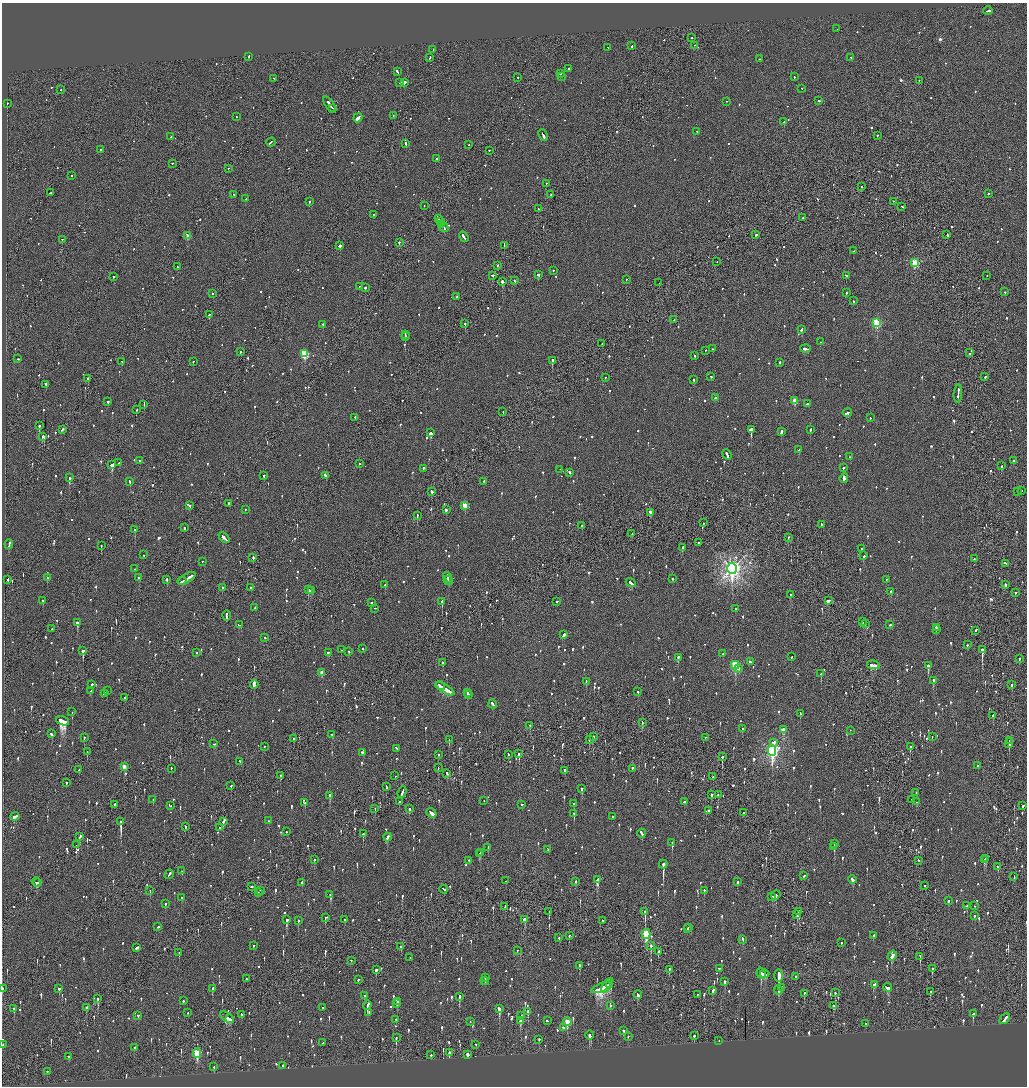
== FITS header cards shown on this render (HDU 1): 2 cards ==
NAXIS1  =                 2050
NAXIS2  =                 2168

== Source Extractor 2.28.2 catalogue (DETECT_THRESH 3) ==
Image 2050 x 2168 px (HDU 1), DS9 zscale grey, zoomed out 1/2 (1 PNG px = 2 x 2 image px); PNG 1029 x 1088 px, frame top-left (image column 2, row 2168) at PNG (2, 3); each listed source drawn as its Kron ellipse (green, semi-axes under 4 px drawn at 4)
Background -0.0885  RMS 0.077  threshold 0.23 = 3 sigma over >= 5 px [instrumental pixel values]
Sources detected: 1603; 66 cannot appear on this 1/2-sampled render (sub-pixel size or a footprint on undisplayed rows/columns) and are neither listed nor drawn; of the other 1537, the 500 brightest by FLUX_AUTO listed and drawn (1037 fainter detections omitted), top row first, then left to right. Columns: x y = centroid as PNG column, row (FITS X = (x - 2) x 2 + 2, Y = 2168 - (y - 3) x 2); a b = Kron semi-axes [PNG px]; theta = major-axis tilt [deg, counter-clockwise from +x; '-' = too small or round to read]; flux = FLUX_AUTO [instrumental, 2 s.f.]
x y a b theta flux
988 11 5 2 - 250
837 29 2 2 - 83
691 38 2 2 - 82
632 46 2 2 - 140
694 46 2 1 - 74
608 48 2 1 - 65
433 50 2 1 - 76
249 57 3 2 - 110
430 58 3 1 - 180
851 58 2 2 - 59
759 59 2 2 - 170
568 69 2 2 - 300
397 72 3 2 - 240
560 74 2 2 - 120
561 77 2 1 - 100
794 77 2 2 - 86
518 78 2 2 - 60
274 79 2 2 - 61
919 81 2 2 - 74
400 83 2 2 - 1200
404 83 2 2 - 4000
802 89 2 2 - 61
61 90 2 2 - 58
819 101 3 2 - 120
727 102 2 1 - 120
7 104 2 2 - 72
329 105 9 2 -55 440
333 109 3 1 - 160
393 116 2 2 - 73
236 117 2 2 - 63
358 118 5 2 - 2400
784 122 3 2 - 120
697 132 2 2 - 82
543 136 6 2 -66 250
877 136 2 1 - 77
171 137 2 1 - 71
271 143 4 2 - 140
406 144 3 2 - 400
469 145 2 2 - 68
100 150 2 2 - 120
489 151 2 2 - 68
437 159 2 2 - 73
172 164 2 2 - 100
228 169 2 1 - 130
71 176 2 2 - 67
546 184 2 1 - 57
861 187 2 1 - 100
50 193 3 2 - 100
988 194 2 2 - 64
234 195 2 2 - 71
551 195 2 1 - 140
245 199 2 1 - 130
309 202 2 2 - 170
893 202 2 1 - 63
424 206 2 1 - 67
902 207 2 2 - 74
538 209 2 2 - 67
373 215 2 2 - 61
803 218 2 1 - 76
438 219 4 2 - 160
440 222 3 1 - 140
442 225 4 2 - 280
444 228 5 1 - 240
756 235 2 2 - 180
947 235 3 2 - 130
188 236 3 2 - 190
464 237 6 2 -54 240
62 240 2 2 - 85
399 243 2 2 - 210
340 246 3 2 - 510
504 246 2 1 - 95
854 251 3 2 - 120
717 262 2 1 - 92
915 263 3 3 - 830
497 266 2 2 - 73
177 267 2 2 - 88
553 271 2 2 - 87
538 275 2 2 - 300
492 276 3 2 - 90
846 276 3 2 - 75
987 276 2 1 - 64
113 277 2 2 - 81
626 280 2 1 - 61
515 281 3 2 - 87
502 282 2 2 - 2100
659 283 2 2 - 120
360 287 2 2 - 65
365 288 2 2 - 480
1005 292 2 2 - 85
846 293 2 2 - 110
212 294 2 2 - 89
457 297 2 2 - 390
853 301 2 2 - 100
209 315 2 2 - 110
674 320 2 2 - 61
877 323 3 3 - 1200
465 324 2 1 - 190
323 325 3 2 - 100
802 330 3 2 - 140
405 335 2 2 - 110
405 337 3 2 - 120
820 342 2 2 - 60
602 344 2 2 - 59
713 349 2 1 - 77
806 349 5 2 - 250
705 351 2 2 - 74
240 352 2 2 - 61
970 353 2 1 - 190
304 354 3 3 - 920
695 356 2 2 - 120
18 359 3 2 - 91
552 361 2 2 - 860
122 362 2 2 - 350
193 362 2 2 - 62
780 363 2 2 - 75
711 377 2 2 - 60
985 377 2 2 - 84
605 378 2 2 - 68
88 379 2 2 - 410
694 380 2 2 - 79
46 385 2 2 - 120
958 394 9 2 86 490
715 398 2 2 - 97
795 401 3 3 - 300
108 402 2 2 - 72
808 404 4 2 - 120
144 405 2 1 - 140
136 410 2 1 - 100
503 412 3 1 - 170
847 413 4 2 - 230
355 418 2 2 - 82
870 418 2 2 - 84
39 426 2 2 - 190
62 430 4 2 - 140
751 430 3 2 - 1300
810 430 2 2 - 160
781 432 4 2 - 180
430 433 3 2 - 560
43 437 4 2 - 580
799 450 2 2 - 170
727 455 5 2 - 190
850 457 2 2 - 110
139 461 2 2 - 71
1013 461 3 2 - 320
119 463 3 2 - 170
359 464 2 2 - 91
112 465 3 2 - 610
1001 466 2 2 - 130
843 468 2 2 - 500
423 469 3 2 - 180
560 470 2 1 - 59
570 473 3 2 - 140
264 476 2 2 - 100
325 476 4 2 - 140
69 478 2 2 - 760
844 479 5 3 - 250
130 482 3 2 - 180
484 482 2 2 - 65
1017 491 2 2 - 82
1021 491 2 2 - 62
432 492 3 2 - 270
229 504 3 2 - 650
190 506 2 2 - 190
465 506 3 3 - 340
245 510 2 2 - 67
446 510 2 2 - 290
650 513 3 2 - 540
417 516 2 1 - 130
704 523 2 2 - 70
822 525 3 2 - 240
582 526 3 2 - 190
184 528 2 2 - 100
135 530 2 2 - 150
632 534 2 1 - 76
224 538 6 2 -44 280
788 538 2 2 - 68
698 543 2 2 - 76
9 545 5 2 - 200
101 546 2 1 - 89
682 548 4 2 - 130
861 549 2 2 - 64
144 555 2 2 - 170
864 556 3 2 - 140
253 558 3 2 - 140
974 559 2 2 - 99
202 562 2 2 - 93
1005 563 3 2 - 81
135 569 2 2 - 74
732 569 6 4 87 9000
47 578 2 2 - 120
139 578 3 2 - 84
447 578 5 2 - 260
187 579 10 2 30 580
673 579 2 2 - 180
7 580 2 2 - 480
167 580 2 2 - 130
886 580 2 2 - 60
182 581 4 2 - 290
448 581 5 2 - 210
631 583 5 2 - 170
385 585 2 2 - 81
1005 585 3 2 - 280
222 588 2 2 - 120
251 588 2 2 - 57
309 590 4 2 - 160
312 591 3 2 - 110
891 592 2 2 - 250
1015 593 2 2 - 72
790 595 2 2 - 180
43 601 2 2 - 78
828 601 4 2 - 140
442 602 3 2 - 280
557 602 2 1 - 91
371 603 2 2 - 120
255 608 2 2 - 98
375 609 2 2 - 72
735 609 2 1 - 210
226 616 5 2 - 180
863 622 2 2 - 120
77 623 3 2 - 440
865 624 2 2 - 220
239 625 4 2 - 150
890 625 3 2 - 95
936 628 3 2 - 110
52 629 2 1 - 110
936 630 2 2 - 91
976 631 3 2 - 110
563 635 4 2 - 260
265 638 3 2 - 120
967 645 2 2 - 74
362 649 2 2 - 74
341 650 2 2 - 270
982 650 3 2 - 1700
83 651 2 2 - 4600
349 652 2 2 - 59
197 653 2 2 - 60
328 653 2 2 - 97
723 654 2 2 - 67
791 657 2 2 - 61
678 658 3 2 - 190
1019 659 2 2 - 170
750 662 4 2 - 120
442 663 3 2 - 120
873 665 6 2 -11 230
735 666 4 3 - 1300
928 666 3 2 - 660
739 669 2 2 - 71
322 673 3 2 - 180
821 674 2 2 - 190
933 681 2 2 - 390
586 682 3 2 - 90
92 685 2 2 - 120
254 685 4 2 - 580
1012 685 3 2 - 320
440 686 5 2 - 220
445 689 10 3 -32 570
91 691 2 2 - 71
107 691 2 2 - 71
638 692 2 2 - 190
467 693 2 2 - 87
104 694 2 2 - 87
469 695 3 2 - 59
125 698 2 2 - 57
493 704 4 2 - 190
72 712 2 2 - 81
800 714 3 2 - 160
993 716 2 2 - 130
63 721 7 3 -19 4200
642 723 2 2 - 75
530 726 2 2 - 97
742 729 3 2 - 110
783 730 4 3 - 270
850 731 2 1 - 160
52 734 2 2 - 280
332 735 3 2 - 200
593 737 3 2 - 140
932 737 2 2 - 68
84 738 2 2 - 130
705 738 2 2 - 59
294 739 2 2 - 130
449 740 2 2 - 66
589 740 3 2 - 160
1009 741 2 1 - 180
774 743 3 2 - 120
214 744 3 2 - 120
1009 744 5 2 - 220
265 747 2 2 - 59
910 747 2 2 - 140
396 749 3 2 - 100
772 751 5 4 - 3900
87 752 2 1 - 86
362 753 2 2 - 150
519 754 4 2 - 310
438 755 2 2 - 89
508 755 2 1 - 120
722 757 3 2 - 460
239 762 3 2 - 65
978 766 2 2 - 150
124 767 3 2 - 170
438 768 2 1 - 59
171 769 2 2 - 96
632 769 3 1 - 170
79 770 2 2 - 130
565 771 3 2 - 96
447 774 3 2 - 98
280 776 3 2 - 240
395 776 2 2 - 92
713 777 2 2 - 68
66 783 2 2 - 81
231 786 3 2 - 100
386 787 4 2 - 89
582 789 2 2 - 310
402 792 6 2 70 240
916 793 2 2 - 76
711 795 2 2 - 190
718 795 2 2 - 62
330 796 3 2 - 380
153 800 2 1 - 68
912 800 2 2 - 240
484 801 2 1 - 150
399 802 2 2 - 170
685 802 3 2 - 89
917 802 2 2 - 71
305 803 2 2 - 100
574 804 2 2 - 80
114 805 4 2 - 160
522 805 2 2 - 110
171 806 2 1 - 68
1023 806 2 2 - 160
375 809 2 1 - 61
409 809 3 2 - 130
709 811 2 2 - 75
431 813 5 2 - 490
744 813 2 1 - 71
574 814 3 2 - 160
15 817 5 2 - 190
612 817 2 1 - 72
268 821 2 2 - 120
121 822 3 2 - 4300
223 822 4 2 - 220
185 827 3 2 - 130
219 828 2 2 - 120
286 832 2 2 - 120
363 834 2 2 - 120
642 834 4 2 - 150
80 837 4 2 - 120
387 837 4 2 - 380
672 843 2 2 - 270
835 844 2 2 - 59
76 845 2 1 - 97
834 847 3 2 - 210
488 848 3 2 - 180
548 850 3 2 - 76
480 853 3 2 - 110
479 854 3 2 - 120
986 859 2 2 - 110
314 860 2 2 - 67
984 860 3 2 - 130
469 861 2 2 - 100
918 861 2 2 - 90
663 864 4 2 - 2700
998 867 2 2 - 160
182 871 2 2 - 82
169 875 5 2 - 180
804 876 2 2 - 58
1014 877 3 2 - 130
597 880 4 2 - 580
853 880 4 2 - 180
506 881 2 2 - 110
36 882 5 2 - 100
38 882 3 2 - 120
576 882 2 2 - 160
738 882 2 2 - 88
302 883 3 2 - 160
925 886 2 1 - 280
251 887 2 2 - 330
444 890 4 2 - 210
150 891 2 1 - 66
261 891 2 2 - 64
704 891 3 2 - 92
258 893 2 2 - 90
330 895 2 2 - 97
776 895 5 3 - 210
772 897 2 2 - 63
181 898 2 2 - 82
948 901 3 2 - 88
165 904 3 2 - 66
967 906 3 2 - 59
975 906 2 2 - 58
505 907 3 2 - 62
549 912 2 1 - 66
645 912 4 2 - 480
799 912 2 2 - 340
797 915 4 2 - 150
974 916 2 2 - 100
326 918 3 2 - 79
287 920 3 2 - 420
344 920 2 2 - 110
524 920 3 2 - 120
298 921 2 2 - 120
603 921 3 2 - 61
158 927 2 2 - 100
688 928 2 2 - 68
687 929 2 2 - 82
646 934 5 3 - 1100
569 936 3 2 - 72
873 936 3 2 - 65
559 938 2 2 - 220
743 940 3 2 - 100
841 943 2 2 - 110
253 946 2 2 - 72
651 946 4 2 - 190
401 947 2 2 - 130
136 948 4 2 - 130
517 951 2 1 - 80
658 952 4 2 - 110
179 953 3 1 - 93
892 956 5 2 - 230
920 957 3 1 - 100
410 958 2 2 - 69
351 961 2 2 - 72
580 966 3 2 - 100
719 969 2 2 - 120
932 969 3 2 - 120
376 970 3 2 - 210
669 970 4 2 - 87
761 973 5 3 - 360
765 974 4 2 - 200
779 976 6 2 89 28000
796 977 2 2 - 350
485 978 2 2 - 110
246 979 2 2 - 69
358 980 3 2 - 73
485 981 4 2 - 180
725 982 2 2 - 830
610 985 3 2 - 910
874 985 4 3 - 130
607 986 8 3 54 1300
601 988 11 2 22 3400
781 988 3 2 - 59
888 988 4 3 - 190
3 989 2 2 - 84
59 989 2 2 - 160
212 989 3 2 - 200
713 991 3 2 - 170
778 991 5 2 - 410
930 992 3 2 - 72
804 993 3 2 - 74
835 993 3 2 - 63
638 995 4 2 - 120
697 995 2 1 - 62
364 996 3 2 - 61
459 997 4 2 - 350
98 999 4 2 - 250
183 1001 2 2 - 180
398 1002 4 2 - 170
397 1004 2 2 - 380
367 1006 5 2 - 310
611 1006 2 2 - 87
833 1006 2 2 - 350
86 1008 3 2 - 71
323 1008 2 2 - 65
14 1009 3 2 - 70
499 1009 4 2 - 560
528 1012 4 2 - 190
187 1013 2 1 - 73
369 1013 2 2 - 96
973 1014 3 2 - 310
242 1015 2 2 - 160
138 1016 2 2 - 230
521 1016 2 2 - 1100
227 1018 8 2 -35 180
229 1019 4 2 - 140
1005 1019 6 2 49 210
396 1020 2 2 - 89
520 1021 3 2 - 140
547 1021 2 2 - 69
470 1022 2 1 - 110
567 1022 4 3 - 350
866 1024 2 2 - 360
563 1028 3 2 - 440
623 1031 3 2 - 99
590 1035 4 3 - 500
694 1036 2 2 - 250
628 1037 2 2 - 76
396 1038 3 2 - 210
539 1040 2 2 - 66
719 1041 2 2 - 64
323 1043 2 2 - 150
2 1045 2 2 - 58
476 1045 3 1 - 140
134 1048 2 2 - 85
197 1053 5 3 - 740
449 1053 2 2 - 440
431 1055 3 2 - 170
468 1055 3 2 - 1600
69 1057 2 2 - 84
283 1066 2 2 - 180
214 1067 2 2 - 79
47 1072 2 2 - 61
At the frame edge (FLAGS 8, measured only in part): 2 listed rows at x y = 3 989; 2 1045
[1037 fainter detections neither listed nor drawn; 66 sub-pixel or undisplayed-footprint detections neither listed nor drawn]